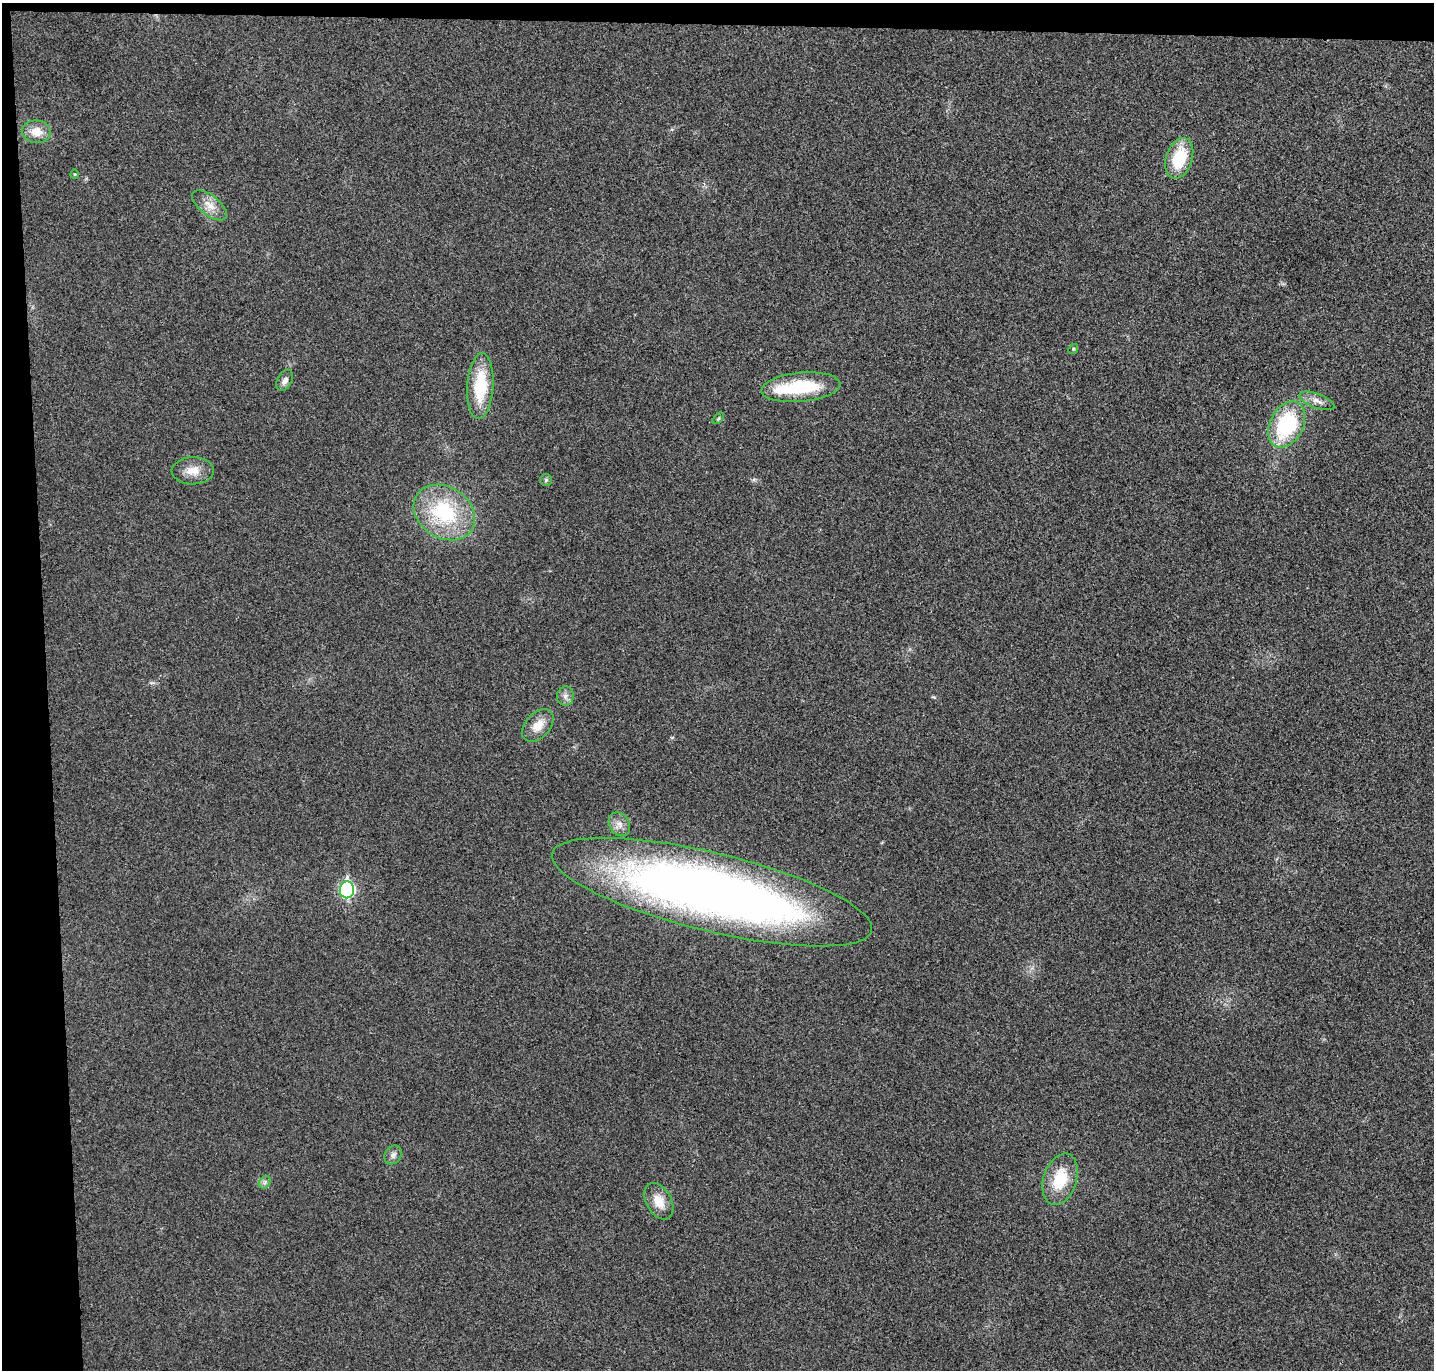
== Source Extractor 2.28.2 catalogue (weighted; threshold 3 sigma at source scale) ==
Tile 1 of 3 x 3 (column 1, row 1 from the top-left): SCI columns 56-1487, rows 2852-4219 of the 4408 x 4332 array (HDU 1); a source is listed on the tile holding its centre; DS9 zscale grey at full resolution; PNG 1436 x 1372 px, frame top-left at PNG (2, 3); each listed source drawn as its Kron ellipse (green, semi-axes under 4 px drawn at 4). Shown black and unused: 5% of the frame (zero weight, under 3 of 4 exposures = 6% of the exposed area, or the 3 px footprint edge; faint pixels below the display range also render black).
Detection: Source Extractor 2.28.2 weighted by HDU 2 'WHT'; one run over the whole footprint, this tile lists its part. Background 0.0232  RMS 0.0063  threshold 0.0283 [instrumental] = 3 sigma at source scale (4.5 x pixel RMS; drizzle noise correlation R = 1.50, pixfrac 1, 0.05/0.05 arcsec/px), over >= 5 px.
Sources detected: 24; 1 inside a brighter object's white glare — neither listed nor drawn; the other 23 listed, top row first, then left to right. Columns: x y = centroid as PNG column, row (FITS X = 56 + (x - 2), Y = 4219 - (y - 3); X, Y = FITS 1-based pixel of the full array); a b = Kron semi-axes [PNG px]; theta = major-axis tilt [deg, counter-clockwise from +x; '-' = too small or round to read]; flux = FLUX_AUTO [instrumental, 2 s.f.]
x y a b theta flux
36 132 14 11 -7 8.9
1179 158 21 13 72 27
75 174 5 4 - 0.71
210 205 21 10 -39 7.5
1073 349 5 4 - 0.72
285 380 11 7 61 3.1
480 386 33 13 86 32
801 387 39 14 5 39
1317 401 18 7 -21 4.7
718 418 7 4 46 1.1
1287 425 24 16 63 55
193 471 21 13 1 9
546 480 6 6 - 1.1
444 512 33 25 -33 51
565 696 10 8 87 3
538 725 19 12 47 9.2
619 824 12 10 -57 4.5
347 890 8 7 - 100
712 892 164 39 -14 610
393 1155 10 8 56 2.7
1060 1179 26 16 72 23
265 1182 7 5 47 1.6
659 1201 20 12 -61 11